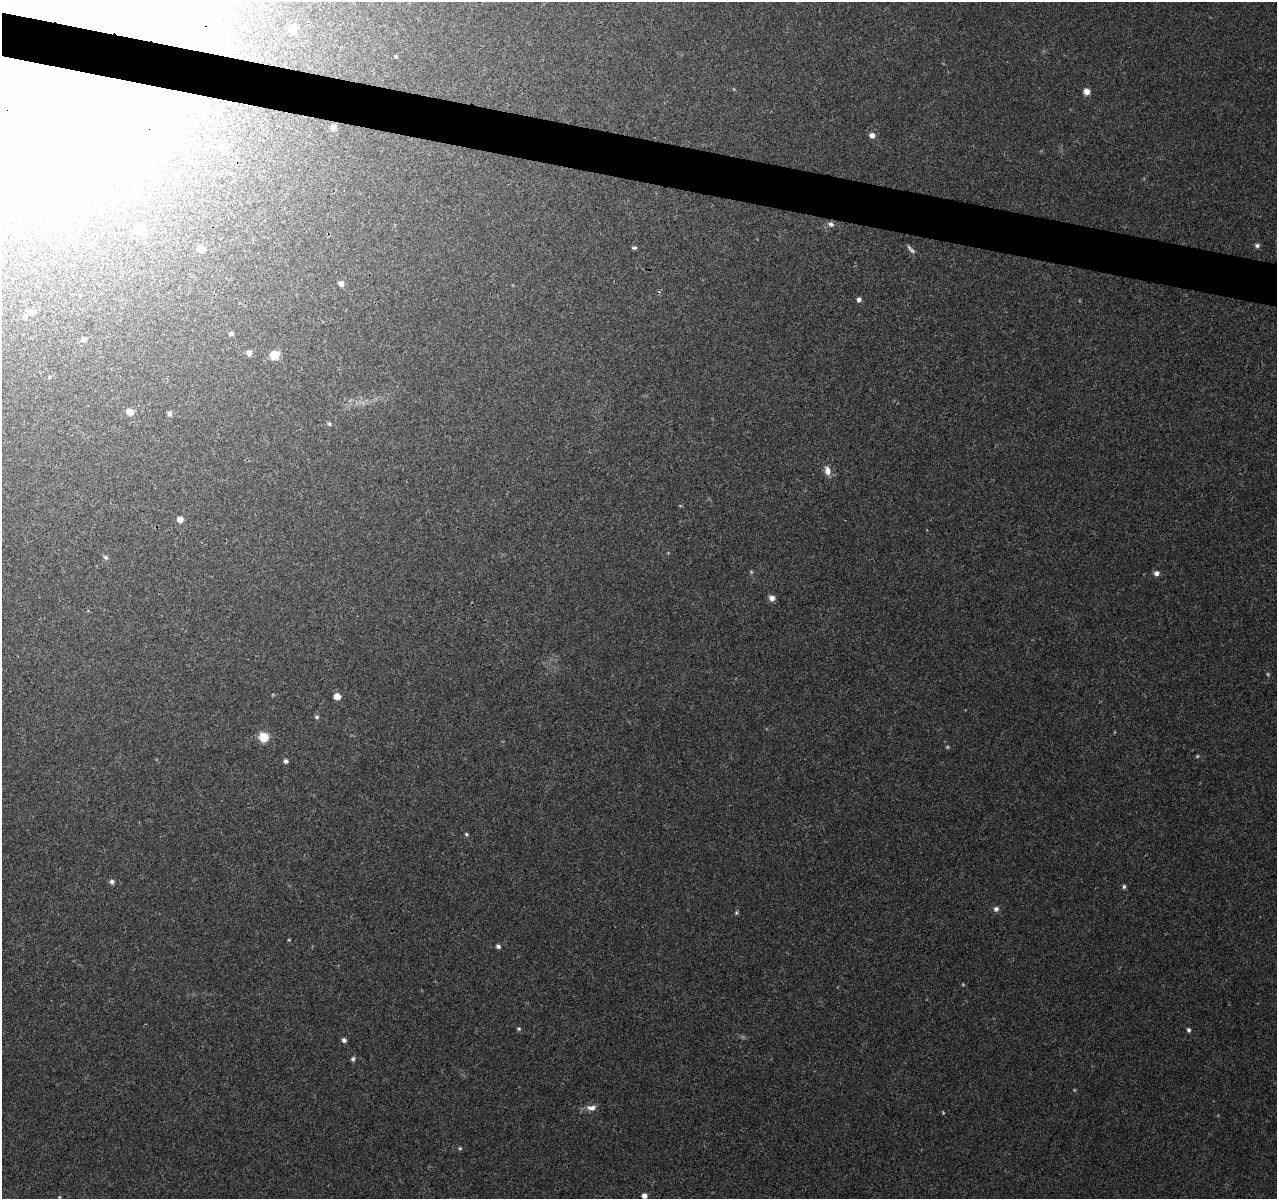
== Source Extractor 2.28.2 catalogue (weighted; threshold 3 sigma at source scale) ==
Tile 11 of 4 x 4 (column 3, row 3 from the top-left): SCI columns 2561-3835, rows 1484-2680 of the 5117 x 5298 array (HDU 1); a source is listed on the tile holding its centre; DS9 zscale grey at full resolution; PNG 1279 x 1201 px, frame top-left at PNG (2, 2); no overlay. Shown black and unused: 4% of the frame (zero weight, under 3 of 4 exposures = <1% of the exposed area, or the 3 px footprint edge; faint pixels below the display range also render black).
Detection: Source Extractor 2.28.2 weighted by HDU 2 'WHT'; one run over the whole footprint, this tile lists its part. Background 0.0078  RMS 0.0023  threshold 0.0102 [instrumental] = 3 sigma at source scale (4.5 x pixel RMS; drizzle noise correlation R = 1.50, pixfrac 1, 0.0396/0.0396 arcsec/px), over >= 5 px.
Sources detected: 58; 10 too faint to see at this stretch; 2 inside a brighter object's white glare — not listed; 2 inside a brighter listed object's ellipse — not listed separately; the other 44 listed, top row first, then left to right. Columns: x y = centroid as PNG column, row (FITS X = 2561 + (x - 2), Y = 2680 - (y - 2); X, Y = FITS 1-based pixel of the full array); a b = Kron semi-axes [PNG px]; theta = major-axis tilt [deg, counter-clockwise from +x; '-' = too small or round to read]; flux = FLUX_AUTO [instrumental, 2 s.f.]
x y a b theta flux
293 29 7 6 - 3.4
396 56 5 4 - 0.27
6 71 231 60 -12 260
1086 91 6 6 - 1.6
333 128 6 6 - 1.3
872 135 6 6 - 1.3
222 147 7 6 - 1.9
831 224 8 7 - 0.84
141 230 8 8 - 3.1
1257 245 6 5 - 0.62
634 248 6 4 9 0.41
200 249 6 6 - 3.1
911 249 13 4 -47 0.69
341 284 6 5 - 1.3
859 299 6 5 - 0.73
28 311 8 6 -22 0.78
231 334 6 5 - 0.6
84 339 6 6 - 0.84
249 353 6 6 - 1.1
275 355 7 7 - 5.3
130 412 6 6 - 2.4
169 413 6 5 - 0.65
329 424 6 5 - 0.44
827 471 13 8 -76 1.7
180 519 5 5 - 2.1
106 557 8 6 -42 0.62
1156 573 6 6 - 0.98
772 598 6 6 - 1.3
337 696 6 6 - 2.2
317 717 6 5 - 0.47
263 737 8 8 - 4.9
286 761 6 5 - 0.66
466 834 5 4 - 0.34
112 882 6 5 - 0.78
1124 886 6 5 - 0.46
996 909 6 6 - 0.85
289 940 4 3 - 0.2
498 946 5 4 - 0.6
519 1029 5 5 - 0.37
1188 1030 5 5 - 0.5
344 1040 5 5 - 0.81
353 1059 6 5 - 0.49
591 1108 13 7 2 1.7
644 1196 6 6 - 1.1
Overlapping masked pixels (flux is a lower limit): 1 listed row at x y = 6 71
Isophote crosses this tile's border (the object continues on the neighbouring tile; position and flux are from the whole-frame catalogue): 1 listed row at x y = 6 71